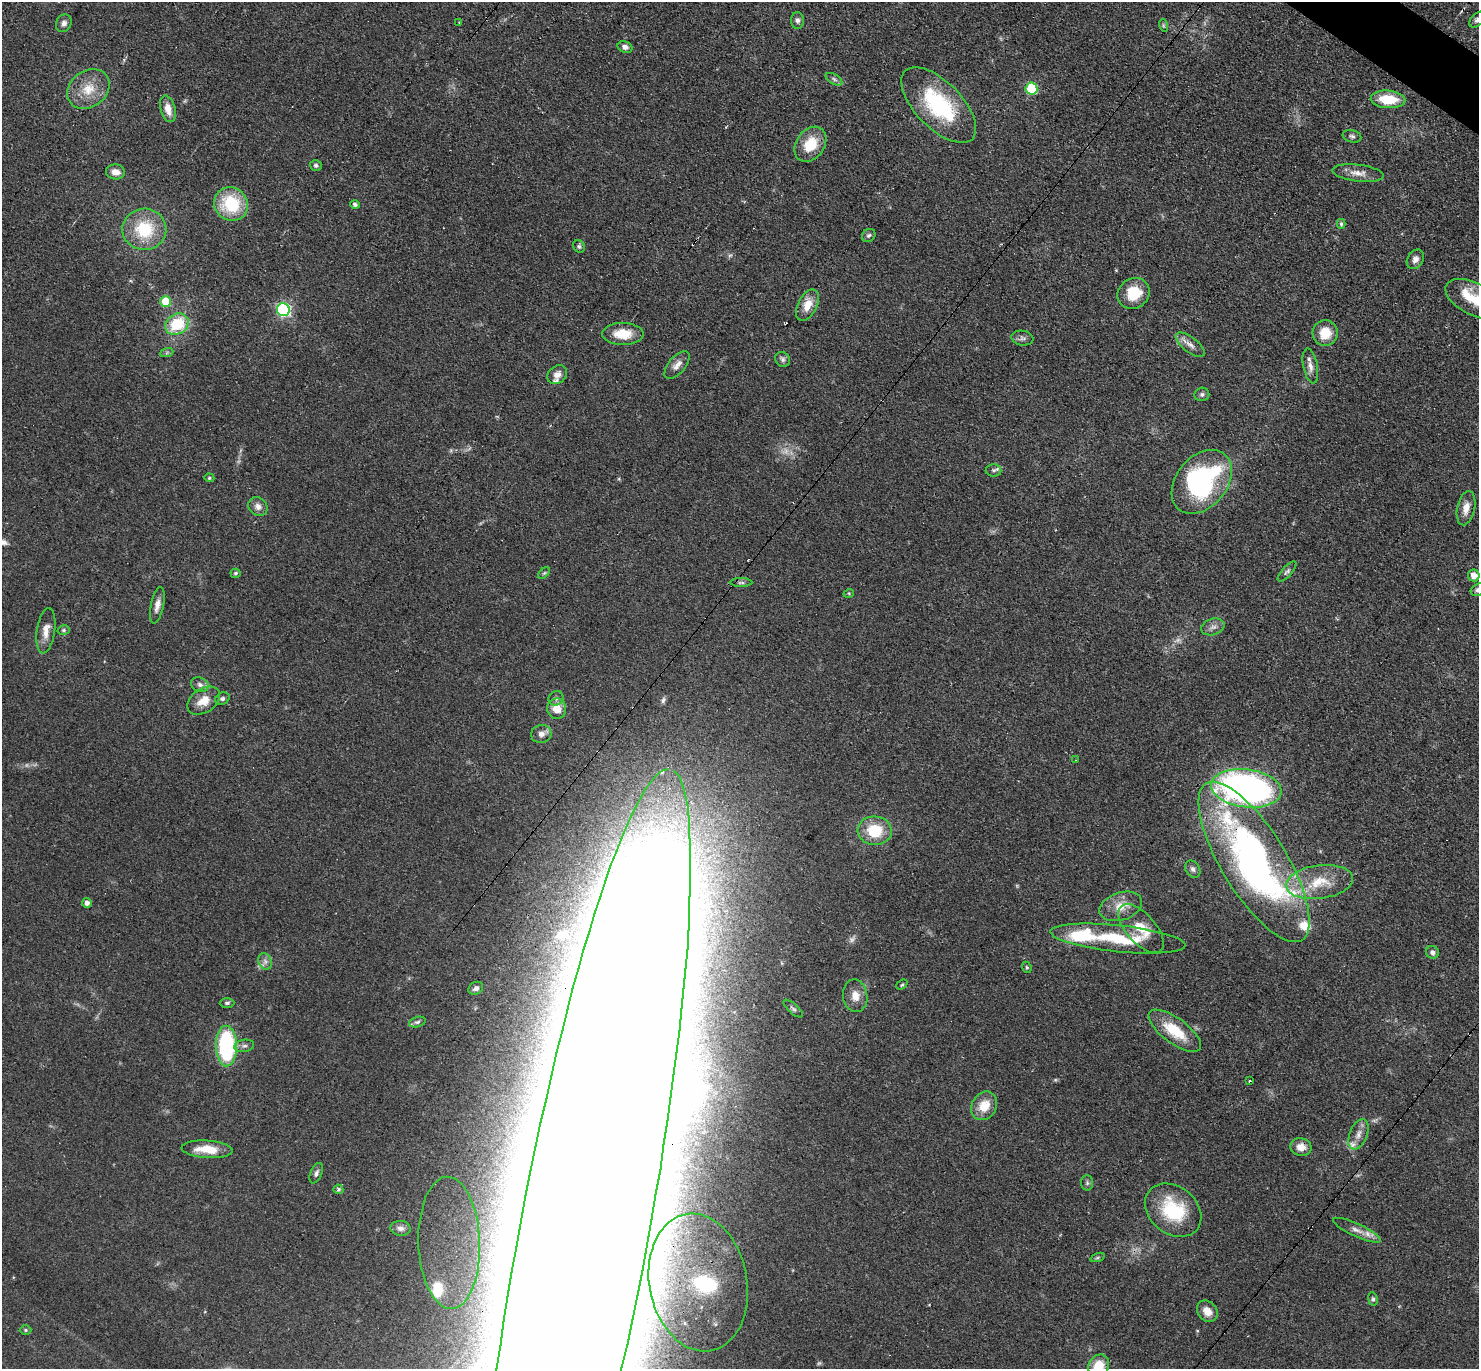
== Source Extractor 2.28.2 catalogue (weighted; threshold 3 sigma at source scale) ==
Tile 10 of 4 x 4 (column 2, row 3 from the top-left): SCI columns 1608-3084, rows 1665-3031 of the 6087 x 6078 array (HDU 1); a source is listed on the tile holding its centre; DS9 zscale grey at full resolution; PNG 1481 x 1371 px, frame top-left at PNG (2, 2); each listed source drawn as its Kron ellipse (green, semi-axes under 4 px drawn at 4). Shown black and unused: <1% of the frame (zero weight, under 3 of 4 exposures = <1% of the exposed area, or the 3 px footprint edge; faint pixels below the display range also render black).
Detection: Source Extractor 2.28.2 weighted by HDU 2 'WHT'; one run over the whole footprint, this tile lists its part. Background 0.0608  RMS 0.0056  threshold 0.0254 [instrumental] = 3 sigma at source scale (4.5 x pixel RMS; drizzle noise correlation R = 1.50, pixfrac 1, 0.05/0.05 arcsec/px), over >= 5 px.
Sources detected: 120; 4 too faint to see at this stretch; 1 inside a brighter object's white glare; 2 cosmic-ray / hot-pixel residue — neither listed nor drawn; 10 inside a brighter listed object's ellipse — not listed separately; the other 103 listed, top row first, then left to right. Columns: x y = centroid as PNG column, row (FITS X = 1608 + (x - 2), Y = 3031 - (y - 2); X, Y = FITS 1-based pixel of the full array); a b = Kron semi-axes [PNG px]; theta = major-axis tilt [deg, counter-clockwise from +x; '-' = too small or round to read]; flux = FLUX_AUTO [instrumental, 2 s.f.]
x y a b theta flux
797 20 8 6 -89 1.8
1477 20 10 6 42 1.9
459 22 3 2 - 0.58
64 23 9 7 65 2.7
1163 25 6 4 -72 0.77
625 47 7 5 -22 2.1
834 79 9 5 -31 1.6
88 89 23 18 36 13
1031 89 6 6 - 43
1388 99 17 9 -4 17
939 105 48 23 -46 53
168 109 14 7 -74 5.6
1352 136 9 6 -14 1.6
810 144 19 14 54 16
316 165 6 5 - 1.5
115 172 9 7 -5 4.5
1358 173 26 8 -7 5.7
231 204 17 16 - 31
355 204 4 4 - 1.4
1341 224 5 4 - 0.91
144 229 22 20 2 28
869 235 7 6 - 1.4
579 246 7 5 -54 1.1
1415 259 10 8 58 3
1134 293 17 15 36 15
1474 299 31 16 -27 17
166 302 6 5 - 22
808 305 17 9 63 7.7
283 310 6 6 - 100
177 324 12 10 34 24
1325 333 13 12 - 11
623 334 20 11 0 11
1022 338 11 7 -8 2.1
1190 345 17 7 -38 4
167 352 7 4 20 0.98
782 359 8 7 - 1.7
677 365 17 8 50 4.1
1310 366 18 7 -79 3.8
557 375 11 8 38 3.4
1202 394 7 6 - 1.6
994 470 8 6 0 1.5
209 478 5 4 - 0.76
1202 482 36 25 50 97
258 507 10 8 -40 3.4
1466 508 17 9 78 5.5
1287 571 12 5 48 1.4
236 573 5 5 - 1
544 573 7 4 44 0.91
1474 575 6 5 - 5
741 583 11 4 0 1.3
1478 590 8 5 23 1.9
849 593 5 3 - 0.55
157 605 18 6 79 3.9
1213 627 12 8 18 2.9
64 630 6 5 - 0.97
46 631 23 9 82 6.1
200 685 9 7 -22 2
556 698 8 7 - 1.6
222 699 7 5 31 1.3
204 701 18 11 34 8
557 709 10 9 - 7.9
541 734 10 9 - 3.4
1076 760 3 2 - 0.33
1246 788 35 19 -7 230
875 831 17 14 -4 19
1254 862 92 32 -59 260
1193 869 9 7 -55 1.9
1319 882 34 16 7 20
87 903 5 5 - 2.7
1121 906 22 14 18 9.4
1141 929 30 14 -48 14
1118 939 68 13 -6 33
1432 952 7 6 - 1.8
265 961 8 6 -69 2.3
1027 967 6 4 -67 0.81
902 985 6 4 39 0.85
476 988 8 6 30 1.8
855 996 16 12 -82 6
227 1003 7 4 2 1.1
793 1009 12 5 -42 1.5
417 1022 8 5 16 1.4
1175 1031 31 12 -36 19
226 1046 20 10 -90 63
244 1046 10 6 9 1.8
1249 1081 3 2 - 0.67
984 1106 15 12 58 10
1358 1134 16 8 68 4.5
1301 1147 11 9 -13 5.2
207 1149 25 8 -4 11
316 1173 11 5 67 1.9
1087 1183 7 6 - 1.3
338 1189 5 5 - 1.2
1173 1210 31 23 -39 35
400 1228 10 7 -5 2.4
1357 1230 26 6 -25 4.6
584 1233 472 64 79 26000
449 1243 66 31 -88 140
1097 1258 7 3 19 0.84
698 1282 69 49 -79 160
1373 1299 7 5 -81 1.1
1207 1311 11 9 -48 5.3
25 1330 6 5 - 0.85
1099 1366 12 10 57 13
Overlapping masked pixels (flux is a lower limit): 4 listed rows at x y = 1254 862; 1301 1147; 584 1233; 698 1282
Isophote crosses this tile's border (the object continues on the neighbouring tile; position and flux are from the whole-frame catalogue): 6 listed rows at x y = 1477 20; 1474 299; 1478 590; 584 1233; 449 1243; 1099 1366